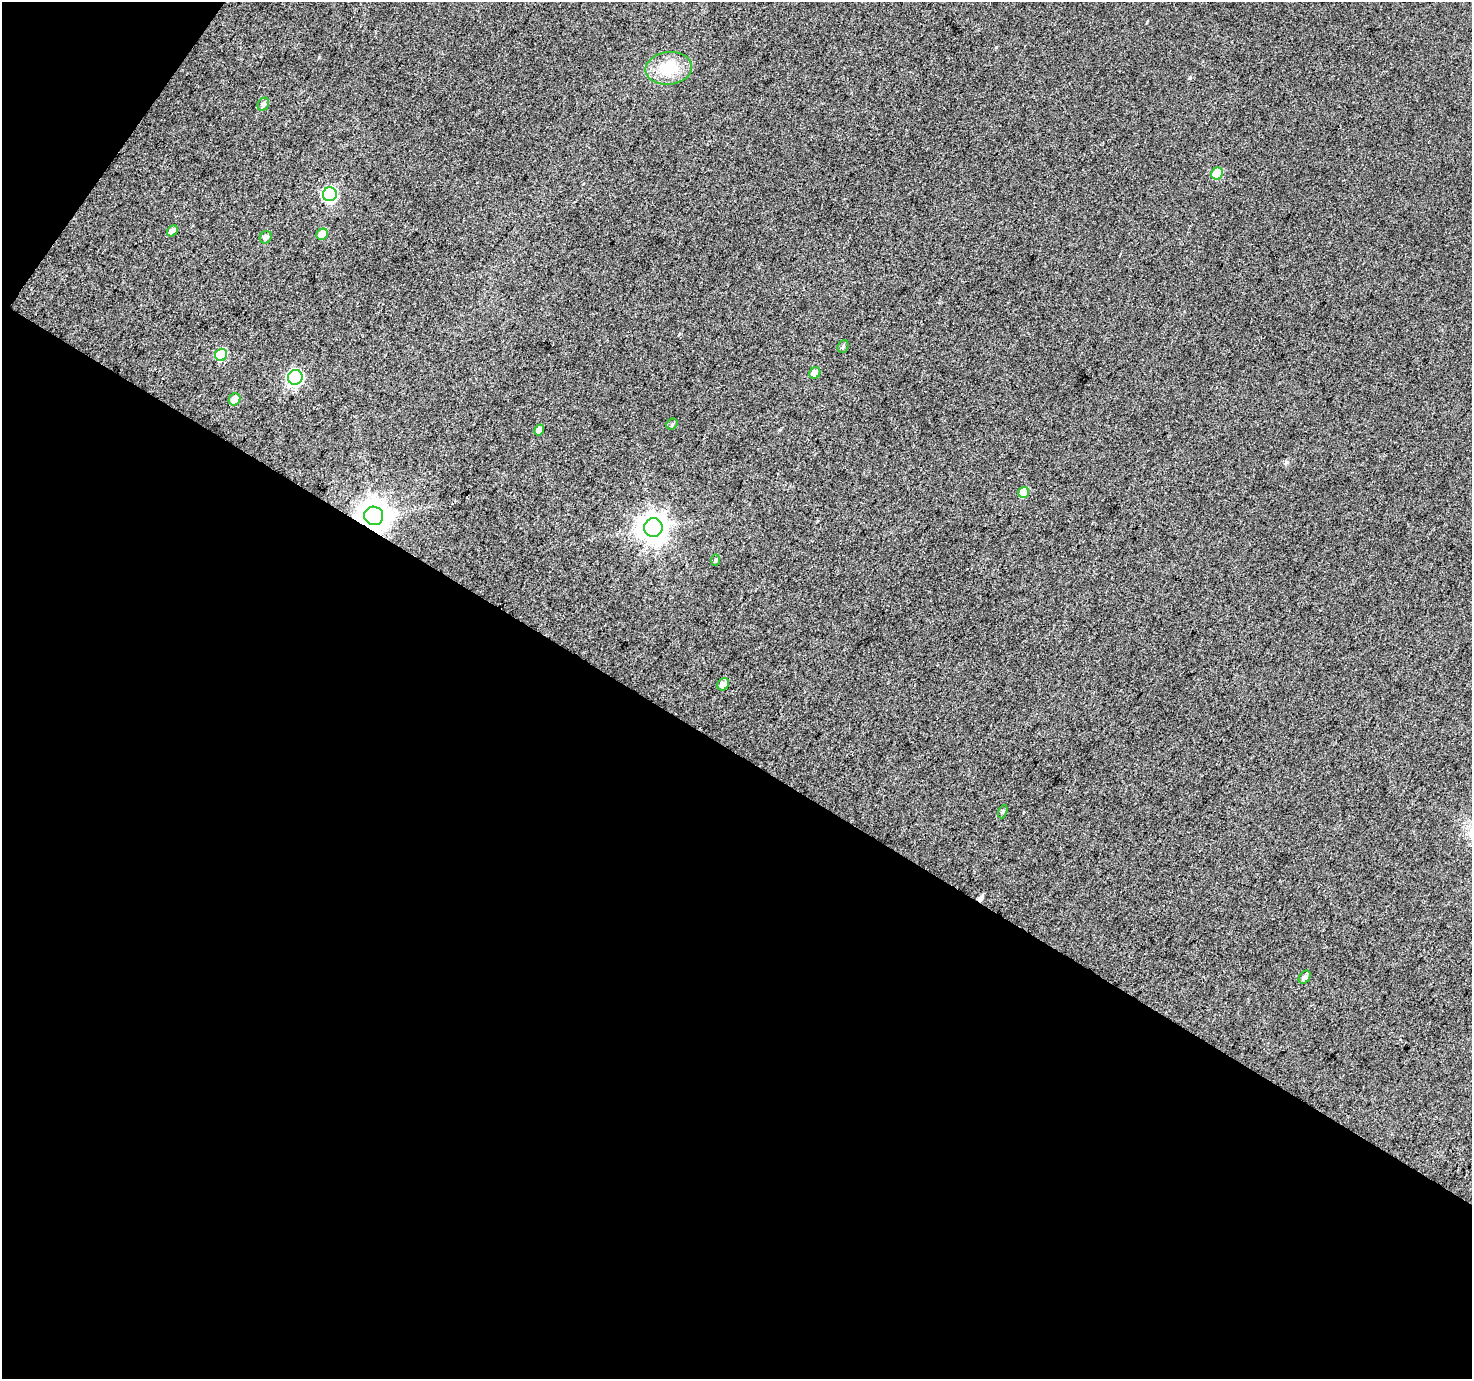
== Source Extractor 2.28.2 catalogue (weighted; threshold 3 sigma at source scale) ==
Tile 3 of 2 x 2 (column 1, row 2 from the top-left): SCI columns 3-1472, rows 117-1493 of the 2942 x 2970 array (HDU 1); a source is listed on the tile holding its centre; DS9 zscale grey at full resolution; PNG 1474 x 1381 px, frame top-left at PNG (2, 2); each listed source drawn as its Kron ellipse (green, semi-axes under 4 px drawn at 4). Shown black and unused: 47% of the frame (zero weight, under 3 of 4 exposures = <1% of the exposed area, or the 3 px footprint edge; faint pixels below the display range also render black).
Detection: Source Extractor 2.28.2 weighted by HDU 2 'WHT'; one run over the whole footprint, this tile lists its part. Background 0.0357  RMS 0.011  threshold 0.0486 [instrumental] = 3 sigma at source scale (4.5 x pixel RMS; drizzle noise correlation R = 1.50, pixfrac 1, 0.0396/0.0396 arcsec/px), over >= 5 px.
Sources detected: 22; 1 cosmic-ray / hot-pixel residue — neither listed nor drawn; the other 21 listed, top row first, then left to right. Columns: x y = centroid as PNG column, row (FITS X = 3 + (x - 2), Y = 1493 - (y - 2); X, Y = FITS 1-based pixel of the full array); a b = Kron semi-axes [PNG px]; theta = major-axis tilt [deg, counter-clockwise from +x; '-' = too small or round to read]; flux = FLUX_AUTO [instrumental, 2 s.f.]
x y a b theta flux
669 68 23 16 7 38
263 104 7 5 61 4
1217 174 6 5 - 35
330 194 7 7 - 200
172 231 6 4 45 6.6
322 234 6 5 - 16
266 237 6 5 - 3.9
843 346 6 5 - 2
221 355 6 5 - 67
815 373 6 5 - 7.4
295 377 7 7 - 230
235 399 6 5 - 13
672 424 6 5 - 1.8
539 430 6 4 57 4.9
1024 492 6 5 - 23
374 516 9 9 - 1900
653 527 9 9 - 1300
715 560 6 4 88 1.6
723 684 6 5 - 7.6
1003 812 7 4 70 1.7
1305 977 7 5 53 4.3
Overlapping masked pixels (flux is a lower limit): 1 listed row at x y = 374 516
Unlisted compact peaks at least as high as the median listed source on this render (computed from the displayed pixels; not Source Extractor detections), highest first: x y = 1190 78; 1287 462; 319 57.